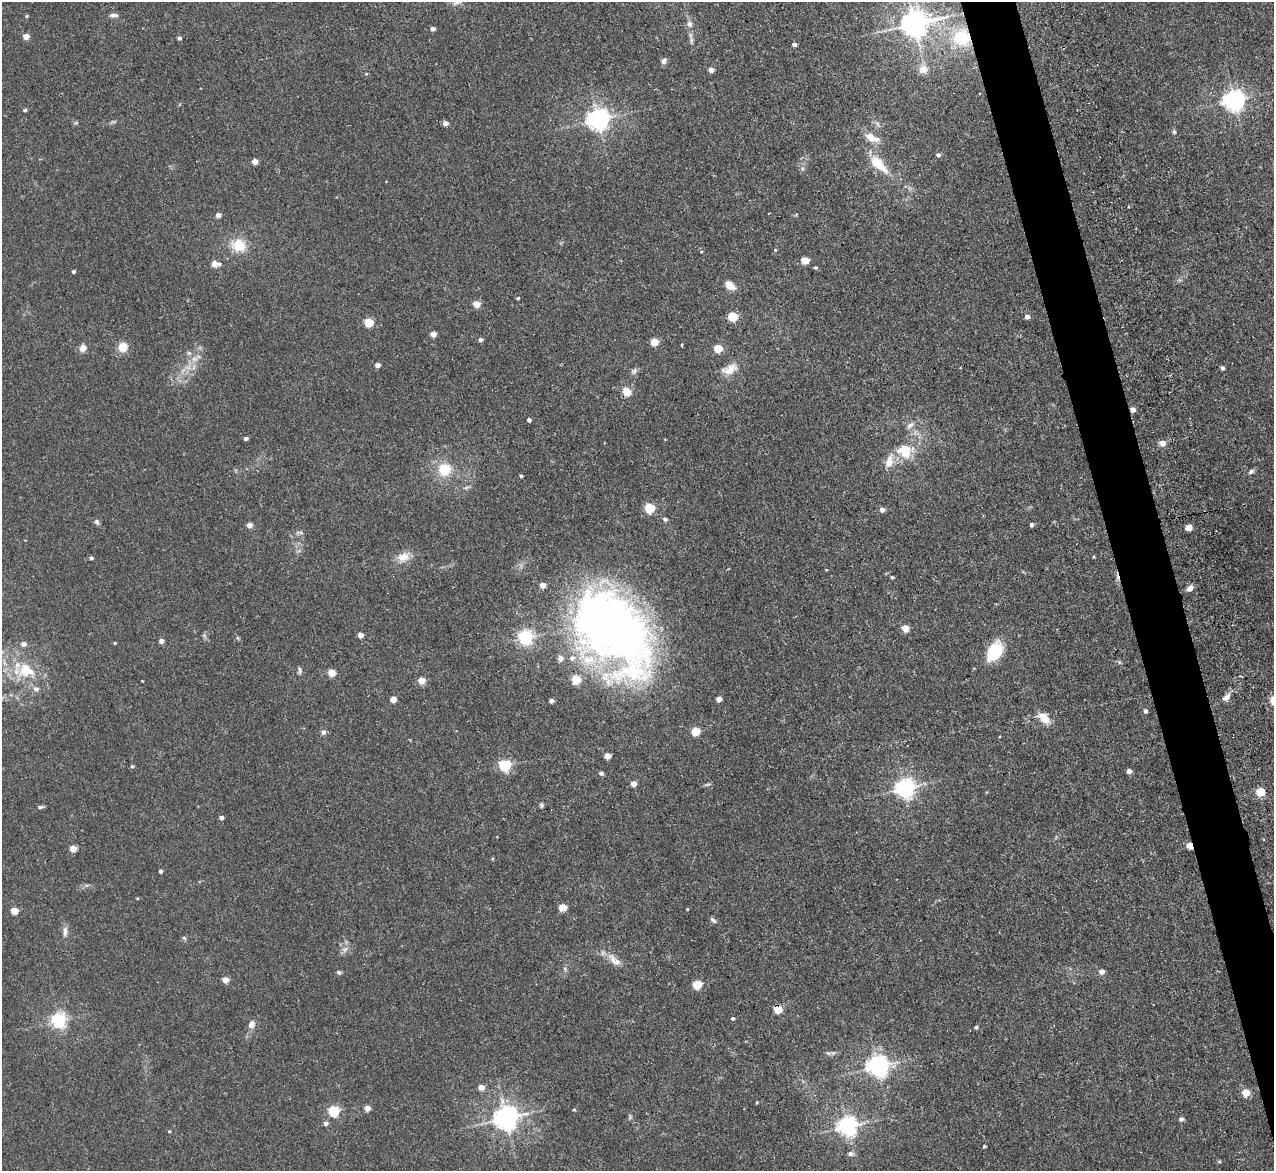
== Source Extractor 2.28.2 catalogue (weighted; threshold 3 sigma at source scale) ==
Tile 6 of 4 x 4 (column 2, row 2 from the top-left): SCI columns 1279-2550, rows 2471-3639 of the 5154 x 5095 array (HDU 1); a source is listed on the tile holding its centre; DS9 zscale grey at full resolution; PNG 1276 x 1173 px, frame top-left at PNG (2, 2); no overlay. Shown black and unused: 4% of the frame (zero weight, under 3 of 5 exposures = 3% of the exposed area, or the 3 px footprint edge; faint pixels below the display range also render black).
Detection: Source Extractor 2.28.2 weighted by HDU 2 'WHT'; one run over the whole footprint, this tile lists its part. Background 0.0273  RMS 0.005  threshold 0.0226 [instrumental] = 3 sigma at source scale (4.5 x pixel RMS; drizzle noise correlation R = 1.50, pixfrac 1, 0.05/0.05 arcsec/px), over >= 5 px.
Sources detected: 153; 2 too faint to see at this stretch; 1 inside a brighter object's white glare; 1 cosmic-ray / hot-pixel residue — not listed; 4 inside a brighter listed object's ellipse — not listed separately; the other 145 listed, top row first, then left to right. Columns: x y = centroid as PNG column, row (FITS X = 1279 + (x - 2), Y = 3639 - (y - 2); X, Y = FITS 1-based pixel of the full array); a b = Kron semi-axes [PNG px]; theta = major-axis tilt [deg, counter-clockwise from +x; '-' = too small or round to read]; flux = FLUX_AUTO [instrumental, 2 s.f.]
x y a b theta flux
457 2 16 6 25 2.4
114 15 11 5 2 1.8
27 16 5 4 - 0.65
914 23 9 8 - 670
689 24 9 7 -69 2.2
432 29 4 4 - 2.4
26 36 4 4 - 6.4
962 37 25 24 - 30
179 38 4 4 - 1.6
691 40 7 5 -72 1.2
794 44 4 4 - 1.7
664 61 7 6 - 1.9
923 69 10 9 - 4.6
711 70 4 4 - 3.7
366 74 5 3 - 0.43
1234 100 7 7 - 320
25 110 5 4 - 0.92
598 119 7 7 - 370
446 123 4 4 - 3.8
1174 132 6 5 - 0.95
871 137 18 8 -25 7
938 155 5 4 - 1.2
255 161 4 4 - 6.6
878 163 20 9 -44 15
218 215 4 4 - 3.5
238 245 18 15 -18 12
775 250 4 4 - 0.44
701 251 4 3 - 0.38
805 260 5 5 - 14
215 264 7 5 -4 6.6
815 267 5 4 - 0.78
73 271 3 3 - 1.1
730 285 8 6 -37 8
518 298 3 3 - 0.73
476 304 5 4 - 9
732 316 5 5 - 26
1027 316 5 4 - 2.9
369 322 5 5 - 23
433 334 4 4 - 5.7
480 340 5 4 - 1.6
654 342 5 4 - 13
682 345 5 2 - 0.42
122 347 8 8 - 8.5
83 348 7 6 - 4.3
718 348 5 5 - 19
194 359 10 7 12 2.9
377 365 4 4 - 3.8
188 368 12 4 -11 2.4
1222 368 5 4 - 1.1
730 369 23 12 23 6.6
634 371 9 7 54 1.6
627 392 8 7 - 6.6
1133 410 4 4 - 4.3
529 420 4 4 - 1.3
910 425 12 7 35 2.4
246 438 4 4 - 1.3
1162 443 5 5 - 5.4
905 451 16 14 -6 14
889 461 21 10 76 6.2
444 469 17 16 - 13
1251 471 8 5 33 1.3
521 476 4 3 - 0.74
649 508 5 5 - 33
882 510 5 4 - 2.9
665 519 5 5 - 1.4
97 522 7 6 - 1.3
249 525 4 4 - 4.1
1032 525 4 4 - 1.3
1189 527 5 4 - 7.6
299 533 12 4 -3 1.3
403 557 16 11 19 6.5
91 558 4 4 - 1.2
892 577 3 3 - 0.73
1190 588 7 6 - 2.9
610 628 111 71 -54 310
905 628 5 5 - 12
360 635 4 4 - 4.3
525 637 6 6 - 130
238 638 6 4 -87 0.61
161 641 4 4 - 2.3
115 643 4 4 - 0.52
24 644 5 4 - 3.2
995 651 22 14 60 20
25 671 15 9 -2 17
300 671 10 5 -84 1.3
331 673 5 4 - 11
421 680 5 4 - 9.9
36 689 8 5 -1 1.6
1227 697 13 7 48 3.1
393 699 4 4 - 6.5
719 699 4 4 - 3.9
551 701 4 4 - 2.8
1145 711 4 4 - 1.8
1044 718 16 9 -42 7
695 731 5 5 - 20
323 732 6 6 - 1.7
607 756 5 4 - 8.2
505 765 6 5 - 60
132 766 5 4 - 0.84
1129 771 4 4 - 3.5
601 773 5 4 - 1.7
633 784 4 4 - 5.2
905 788 7 7 - 260
1260 792 5 5 - 23
541 805 7 5 -66 0.9
41 807 9 4 10 1
221 817 4 4 - 2.3
1190 846 5 4 - 7.8
73 848 4 4 - 8.6
160 871 4 3 - 1.5
137 898 4 3 - 0.42
562 907 5 5 - 13
687 909 3 3 - 0.44
14 911 5 4 - 11
713 920 9 5 -41 1.4
65 931 15 6 88 2.6
184 938 6 6 - 0.91
613 960 17 8 -59 4.7
565 969 6 4 -72 0.82
339 972 6 5 - 1
1101 972 5 5 - 3.2
225 980 4 4 - 6.7
697 984 5 5 - 21
778 1009 5 5 - 18
733 1018 4 4 - 0.87
59 1020 6 6 - 140
251 1025 10 8 64 2.9
976 1027 4 4 - 1
829 1053 7 4 17 1
877 1066 7 7 - 360
481 1087 5 4 - 5.7
1246 1092 5 5 - 11
757 1102 4 3 - 0.49
367 1108 4 4 - 5.4
574 1110 5 3 - 0.48
333 1111 5 5 - 52
630 1117 8 5 -72 0.89
506 1118 8 7 - 510
1181 1119 4 4 - 2
326 1123 5 5 - 2
847 1126 7 6 - 280
169 1131 4 3 - 0.56
984 1146 3 3 - 0.76
850 1154 8 6 0 1.8
1219 1161 5 3 - 0.63
Overlapping masked pixels (flux is a lower limit): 4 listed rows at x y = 962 37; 1133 410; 1190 846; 778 1009
Isophote crosses this tile's border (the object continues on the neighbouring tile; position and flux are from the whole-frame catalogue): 1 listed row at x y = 457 2